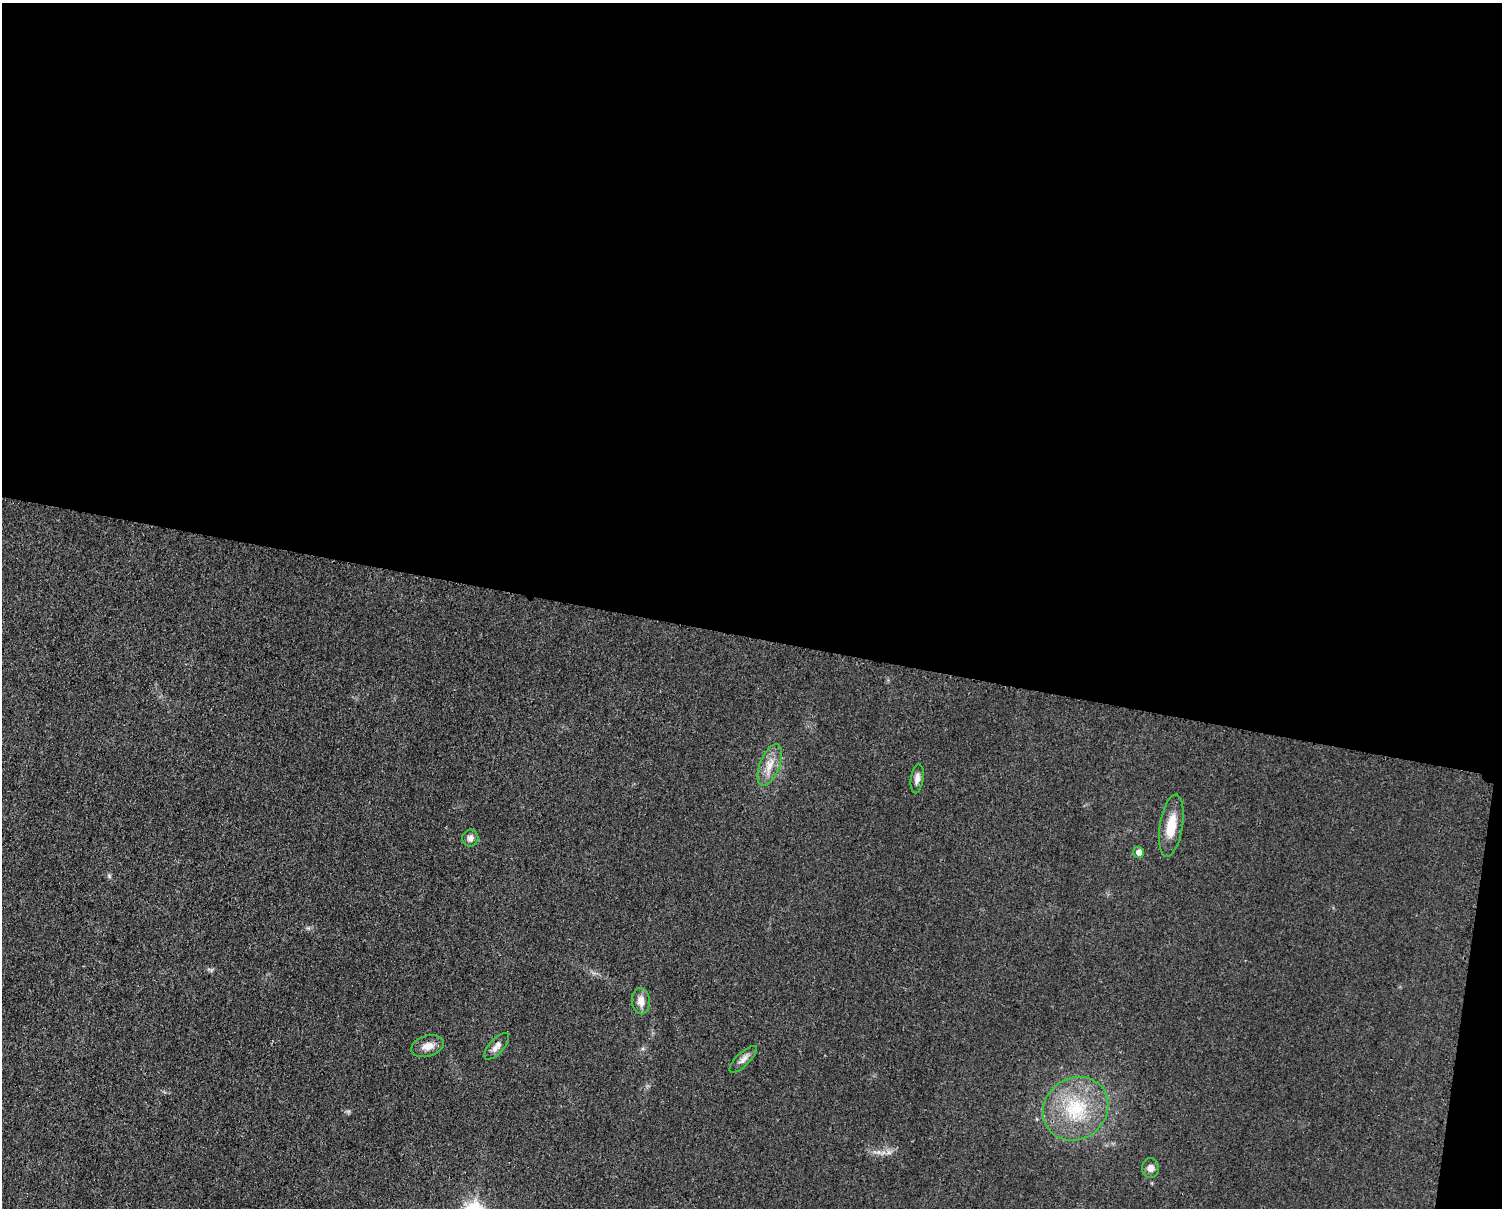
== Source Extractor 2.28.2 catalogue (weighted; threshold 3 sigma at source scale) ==
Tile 3 of 3 x 4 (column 3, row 1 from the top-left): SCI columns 3247-4746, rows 3626-4831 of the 4862 x 4841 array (HDU 1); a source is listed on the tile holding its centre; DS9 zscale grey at full resolution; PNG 1504 x 1210 px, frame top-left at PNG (2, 3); each listed source drawn as its Kron ellipse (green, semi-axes under 4 px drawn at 4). Shown black and unused: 54% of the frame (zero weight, under 3 of 4 exposures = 1% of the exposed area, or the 3 px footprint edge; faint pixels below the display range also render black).
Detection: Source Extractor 2.28.2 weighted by HDU 2 'WHT'; one run over the whole footprint, this tile lists its part. Background 0.029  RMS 0.0058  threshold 0.0262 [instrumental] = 3 sigma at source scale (4.5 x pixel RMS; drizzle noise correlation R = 1.50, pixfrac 1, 0.05/0.05 arcsec/px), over >= 5 px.
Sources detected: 11; all 11 listed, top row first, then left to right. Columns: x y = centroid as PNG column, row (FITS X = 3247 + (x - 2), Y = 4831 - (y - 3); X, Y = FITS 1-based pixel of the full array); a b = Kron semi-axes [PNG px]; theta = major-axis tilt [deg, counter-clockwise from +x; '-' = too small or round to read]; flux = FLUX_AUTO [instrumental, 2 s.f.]
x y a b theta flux
770 765 22 10 69 7.7
917 779 15 6 82 3
1171 826 31 11 81 14
470 838 8 8 - 2.8
1139 852 5 5 - 3.5
641 1001 13 9 -87 5
428 1046 17 10 18 5.3
497 1046 16 7 49 3.6
743 1059 18 6 44 3.3
1076 1109 34 30 39 38
1150 1168 10 8 -90 3.2